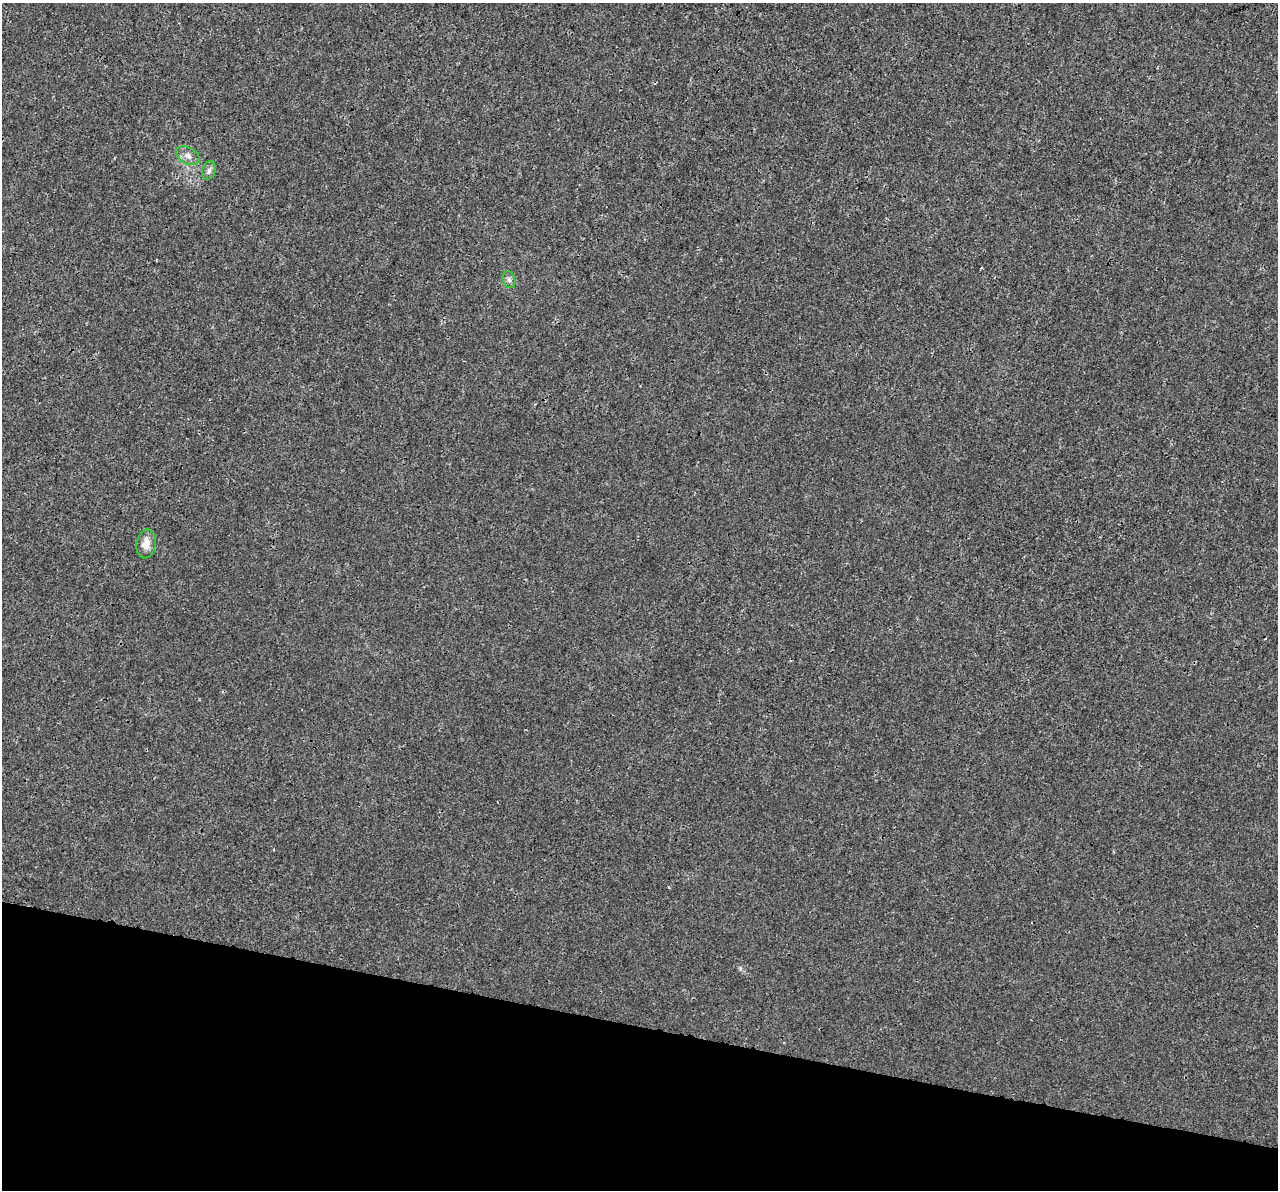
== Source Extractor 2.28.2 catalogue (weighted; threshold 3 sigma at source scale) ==
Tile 15 of 4 x 4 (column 3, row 4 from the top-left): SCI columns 2576-3851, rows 340-1527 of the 5142 x 5368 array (HDU 1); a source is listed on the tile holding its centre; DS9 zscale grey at full resolution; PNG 1280 x 1192 px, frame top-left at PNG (2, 3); each listed source drawn as its Kron ellipse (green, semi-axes under 4 px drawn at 4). Shown black and unused: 14% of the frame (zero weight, under 3 of 4 exposures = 5% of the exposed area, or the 3 px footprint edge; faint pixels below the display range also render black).
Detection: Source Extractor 2.28.2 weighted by HDU 2 'WHT'; one run over the whole footprint, this tile lists its part. Background 1.88e-04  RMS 0.0015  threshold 0.00666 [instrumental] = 3 sigma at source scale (4.5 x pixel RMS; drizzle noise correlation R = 1.50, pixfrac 1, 0.0396/0.0396 arcsec/px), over >= 5 px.
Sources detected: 4; all 4 listed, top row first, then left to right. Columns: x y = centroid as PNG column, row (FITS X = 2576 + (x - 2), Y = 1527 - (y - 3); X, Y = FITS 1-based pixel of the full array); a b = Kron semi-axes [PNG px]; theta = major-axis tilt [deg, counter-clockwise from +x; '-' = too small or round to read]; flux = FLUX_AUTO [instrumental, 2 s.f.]
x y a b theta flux
188 156 12 8 -30 0.92
209 171 9 6 70 0.51
509 280 8 6 -74 0.44
146 544 14 9 79 1.6